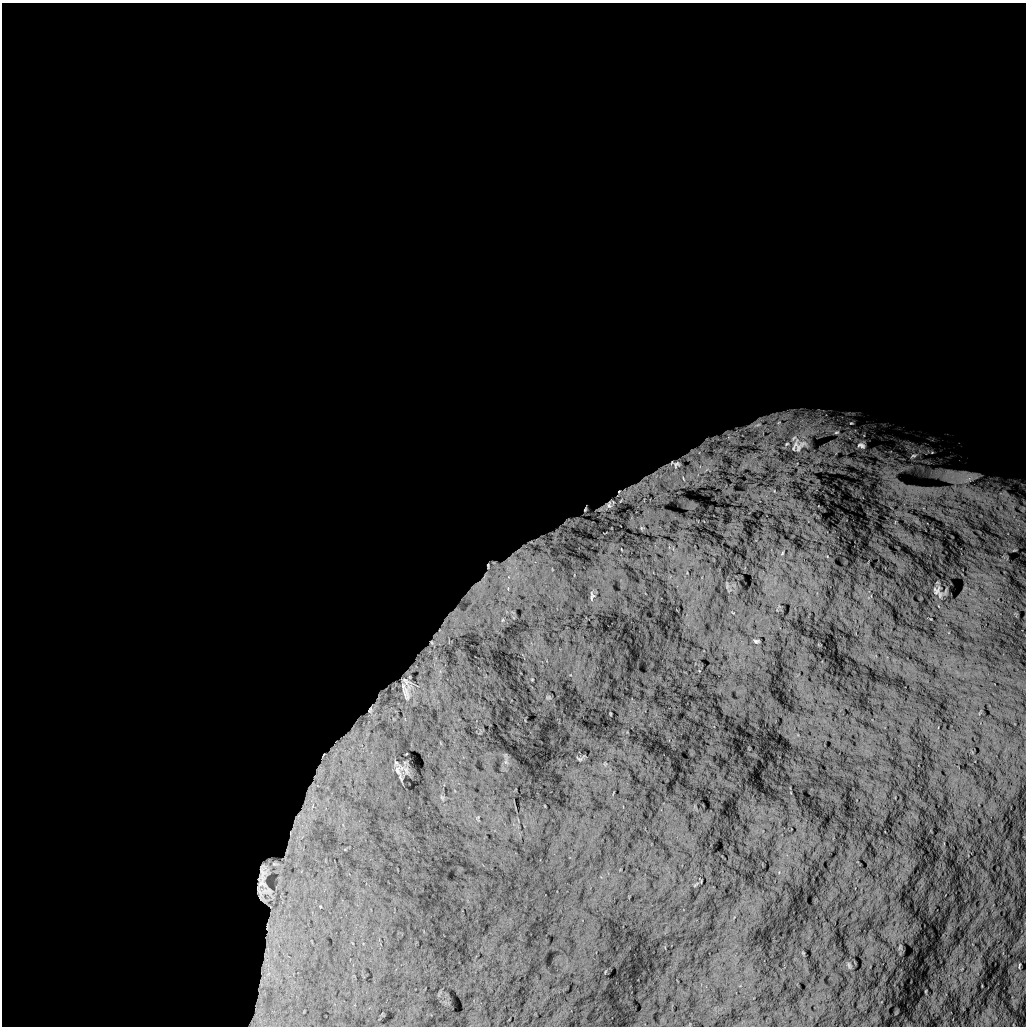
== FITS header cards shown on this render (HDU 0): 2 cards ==
NAXIS1  =                 1024 /
NAXIS2  =                 1024 /

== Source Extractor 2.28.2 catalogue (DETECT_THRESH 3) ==
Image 1024 x 1024 px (HDU 0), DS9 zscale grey, 1 PNG px = 1 image px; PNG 1028 x 1028 px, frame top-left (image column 1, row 1024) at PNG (2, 3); no overlay
Background 5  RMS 810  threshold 2430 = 3 sigma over >= 5 px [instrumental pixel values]
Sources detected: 31; all 31 listed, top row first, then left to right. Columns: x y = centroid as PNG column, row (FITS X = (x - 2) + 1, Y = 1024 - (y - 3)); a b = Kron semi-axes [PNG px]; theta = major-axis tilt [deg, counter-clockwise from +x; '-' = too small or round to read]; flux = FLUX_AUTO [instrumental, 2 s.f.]
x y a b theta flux
851 423 8 6 -12 1.7e+05
756 424 39 19 32 2.6e+06
779 425 37 21 -81 3.0e+06
836 432 13 8 1 4.7e+05
729 437 14 10 -78 5.4e+05
794 438 15 8 32 7.9e+05
786 445 19 9 46 7.7e+05
798 445 37 26 14 4.3e+06
861 445 13 9 -19 3.6e+05
913 455 8 4 1 9.1e+04
676 464 9 7 20 2.0e+05
969 478 17 9 37 5.6e+05
619 493 16 9 67 3.7e+05
1006 494 17 9 -46 7.3e+05
609 505 36 12 30 1.2e+06
585 509 4 2 - 6.4e+04
494 563 8 6 -15 1.2e+05
488 566 10 4 -89 1.2e+05
485 576 17 5 61 3.9e+05
937 590 11 7 54 1.6e+05
592 597 9 4 59 9.1e+04
440 630 6 4 71 7.5e+04
756 641 6 3 -7 7.8e+04
432 642 5 4 - 7.0e+04
405 691 15 4 -74 2.8e+05
370 710 6 4 74 1.0e+05
309 805 64 17 69 4.6e+06
262 876 33 10 -83 3.3e+05
268 974 9 5 45 2.6e+05
261 984 18 6 86 3.2e+05
258 1016 24 11 89 6.3e+05